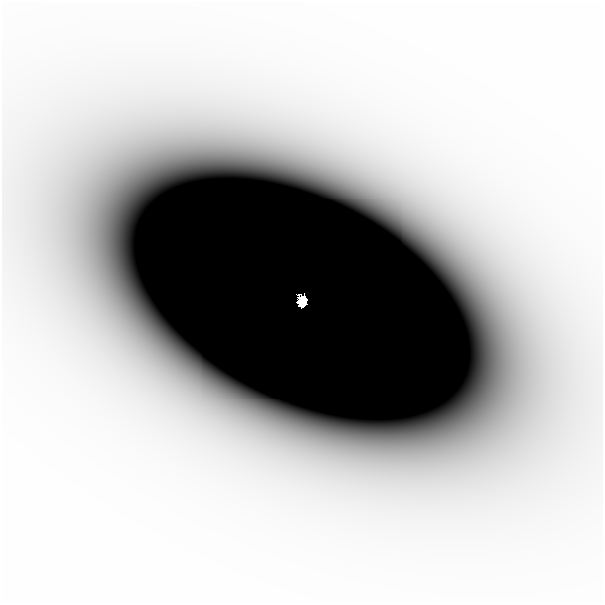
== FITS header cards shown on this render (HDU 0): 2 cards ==
NAXIS1  =                  601
NAXIS2  =                  601

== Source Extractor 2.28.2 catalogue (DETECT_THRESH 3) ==
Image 601 x 601 px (HDU 0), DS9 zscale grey, 1 PNG px = 1 image px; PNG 605 x 605 px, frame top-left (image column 1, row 601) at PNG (2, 2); no overlay
Background -4.37e-09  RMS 2.1e-09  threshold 6.25e-09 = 3 sigma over >= 5 px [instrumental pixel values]
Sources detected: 3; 1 with non-positive FLUX_AUTO (blend fragments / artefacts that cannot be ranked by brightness) is not listed; the other 2 listed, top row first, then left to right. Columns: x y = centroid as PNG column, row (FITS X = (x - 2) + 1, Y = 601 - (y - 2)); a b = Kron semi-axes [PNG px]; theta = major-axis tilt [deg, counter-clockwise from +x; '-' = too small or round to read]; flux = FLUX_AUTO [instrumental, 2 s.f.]
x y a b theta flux
317 95 81 34 -1 3.9e-05
302 302 10 7 89 1.3e+00
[1 non-positive-flux detection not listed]